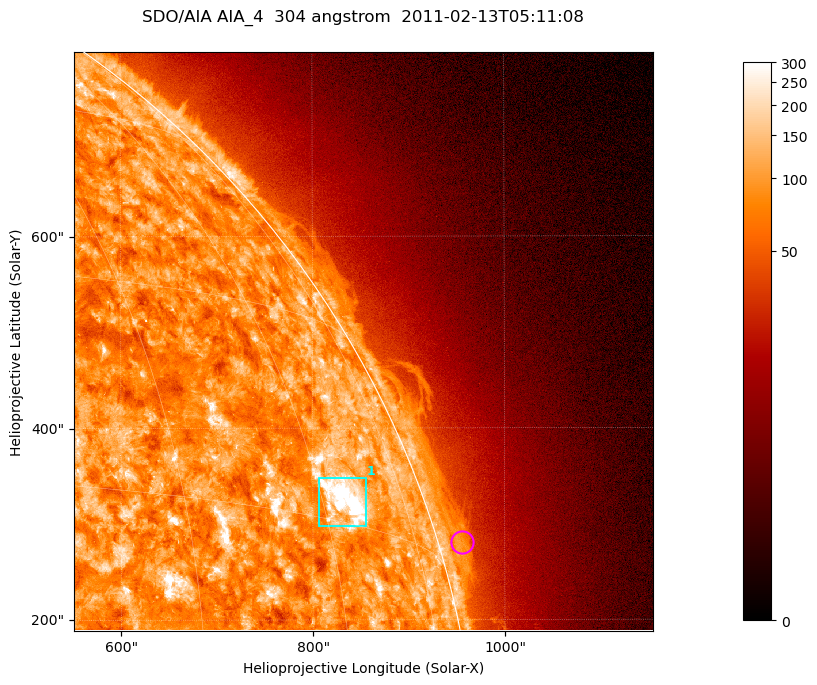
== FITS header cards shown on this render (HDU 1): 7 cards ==
TELESCOP= 'SDO/AIA '           / For AIA: SDO/AIA
INSTRUME= 'AIA_4   '           / For AIA: AIA_ATA1, AIA_ATA2, AIA_ATA3 or AIA_AT
WAVELNTH=                  304 / [angstrom] Wavelength
WAVEUNIT= 'angstrom'           / Wavelength unit: angstrom
DATE-OBS= '2011-02-13T05:11:08.124' / [ISO] Date when observation started; ISO 8
CTYPE1  = 'HPLN-TAN'           / CTYPE1; Typically HPLN
CTYPE2  = 'HPLT-TAN'           / CTYPE2; Typically HPLT

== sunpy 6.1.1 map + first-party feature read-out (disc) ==
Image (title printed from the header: SDO/AIA AIA_4  304 angstrom  2011-02-13T05:11:08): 1006 x 1006 px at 0.6 arcsec/px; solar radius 972 arcsec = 1619 px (partial field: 5.3% of the solar disc is inside the frame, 43% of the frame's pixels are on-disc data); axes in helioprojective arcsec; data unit not stated in the header (colour bar unlabelled)
Orientation: roll -0.132 deg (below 1 deg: not rotated)
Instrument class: DISC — disc imager (sunpy class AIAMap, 304 A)
Bright regions (active regions / flare kernels): reference = the on-disc median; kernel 9 px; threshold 5 sigma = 152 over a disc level ~88.9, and >= 1.15x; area >= 1012 px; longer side >= 12 px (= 7.2 arcsec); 1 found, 1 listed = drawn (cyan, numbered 1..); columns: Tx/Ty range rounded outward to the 2 arcsec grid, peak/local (2 s.f.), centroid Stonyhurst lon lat
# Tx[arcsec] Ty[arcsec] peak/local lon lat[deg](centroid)
1 806..856 298..348 8.9 +63 +17
Off-limb structures (1.02-1.3 R_sun): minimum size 400 px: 4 found; the strongest spans PA ~285..290 deg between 1.02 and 1.03 R_sun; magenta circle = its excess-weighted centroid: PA ~285 deg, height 1.03 R_sun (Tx ~956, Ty ~280 arcsec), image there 2.1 x the reference